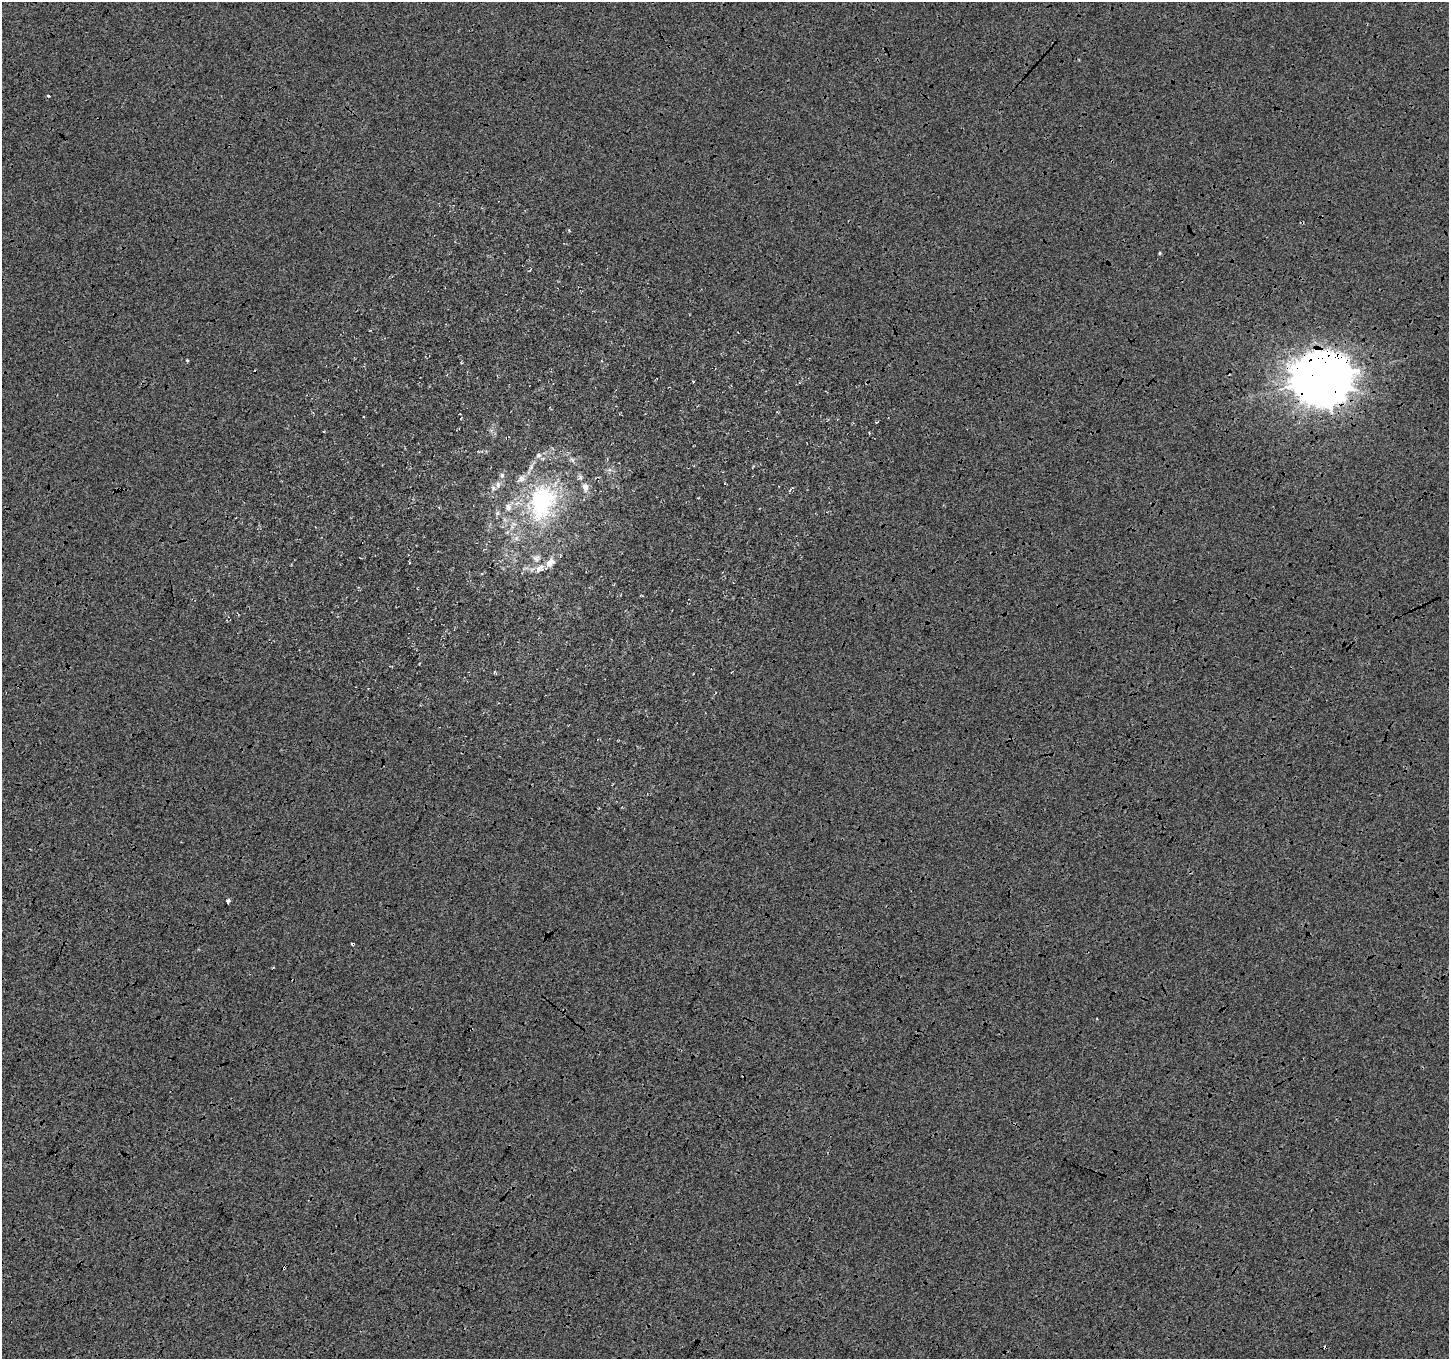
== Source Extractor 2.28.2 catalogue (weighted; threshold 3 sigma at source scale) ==
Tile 7 of 4 x 4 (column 3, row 2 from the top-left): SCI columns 2906-4352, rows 2979-4335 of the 5802 x 5891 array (HDU 1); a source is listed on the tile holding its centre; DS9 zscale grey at full resolution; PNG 1451 x 1361 px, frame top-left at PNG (2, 2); no overlay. Shown black and unused: <1% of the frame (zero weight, under 3 of 4 exposures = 2% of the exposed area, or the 3 px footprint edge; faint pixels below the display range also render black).
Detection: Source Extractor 2.28.2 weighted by HDU 2 'WHT'; one run over the whole footprint, this tile lists its part. Background -0.00411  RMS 0.0063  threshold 0.0286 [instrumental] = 3 sigma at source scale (4.5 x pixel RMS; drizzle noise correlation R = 1.50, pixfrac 1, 0.0396/0.0396 arcsec/px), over >= 5 px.
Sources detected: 20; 3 cosmic-ray / hot-pixel residue — not listed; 1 inside a brighter listed object's ellipse — not listed separately; the other 16 listed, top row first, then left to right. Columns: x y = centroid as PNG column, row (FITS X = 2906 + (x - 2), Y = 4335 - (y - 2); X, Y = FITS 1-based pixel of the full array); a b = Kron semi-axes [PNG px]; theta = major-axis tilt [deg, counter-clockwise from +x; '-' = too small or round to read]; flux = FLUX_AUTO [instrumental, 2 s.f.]
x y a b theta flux
1160 253 5 3 - 0.6
187 360 4 3 - 0.55
1323 378 18 17 - 2800
693 381 3 2 - 0.9
877 422 4 2 - 0.44
539 455 7 6 - 1.6
502 475 7 5 -88 1.4
521 478 8 7 - 2.4
498 484 8 5 -84 1.8
585 487 9 7 -85 2.9
542 500 11 8 80 170
508 507 8 8 - 2.5
497 513 7 4 71 1
550 563 13 9 40 4.9
228 901 3 3 - 5
471 1029 4 2 - 0.68
Overlapping masked pixels (flux is a lower limit): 2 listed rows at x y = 1323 378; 471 1029